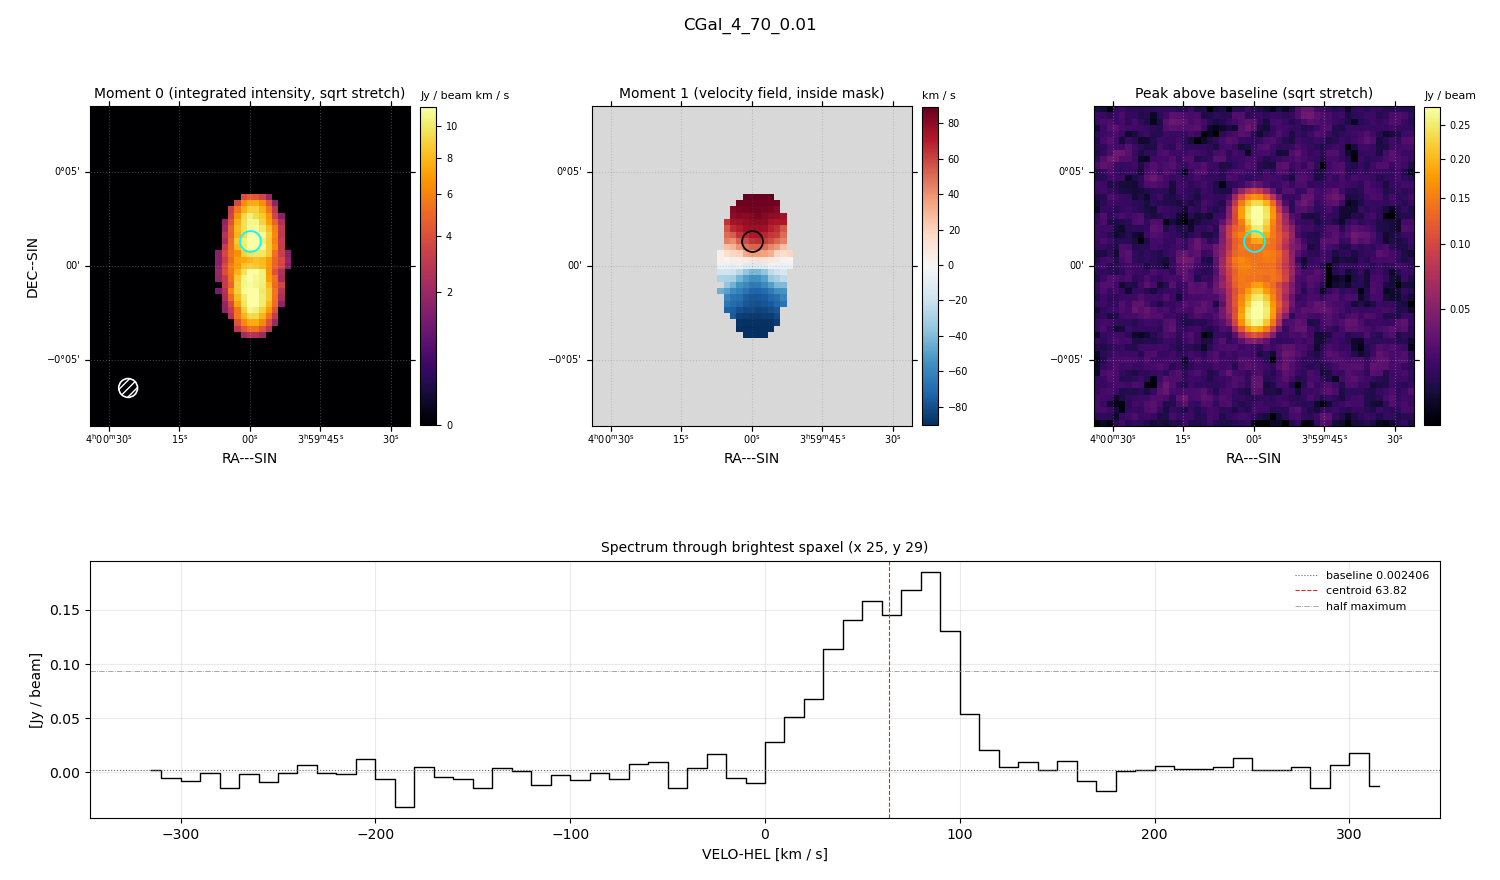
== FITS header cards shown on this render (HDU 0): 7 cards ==
OBJECT  = 'CGal_4_70_0.01'
BUNIT   = 'JY/BEAM '           /
CTYPE1  = 'RA---SIN'           /
CTYPE2  = 'DEC--SIN'           /
CTYPE3  = 'VELO-HEL'           /
NAXIS3  =                   64 / length of data axis 3
CUNIT3  = 'km/s    '           /

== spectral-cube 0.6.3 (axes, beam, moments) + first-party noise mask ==
SpectralCube HDU 0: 64 channels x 51 x 51 spaxels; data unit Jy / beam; figure title: CGal_4_70_0.01
Units: BUNIT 'JY/BEAM' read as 'Jy/beam' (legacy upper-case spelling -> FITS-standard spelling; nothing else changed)
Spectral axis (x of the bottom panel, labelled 'VELO-HEL [km / s]'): -315 .. 315 km / s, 64 channels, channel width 10 km / s
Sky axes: RA---SIN/DEC--SIN; field 17' x 17' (20 arcsec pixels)
Beam (drawn as the hatched ellipse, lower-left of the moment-0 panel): BMAJ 60 arcsec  BMIN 60 arcsec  BPA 0 deg
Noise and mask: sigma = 0.010 Jy / beam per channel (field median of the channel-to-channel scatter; agrees with the line-free scatter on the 2389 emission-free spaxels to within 2%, no correlation factor applied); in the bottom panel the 54 channels outside the line scatter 9.7e-03 Jy / beam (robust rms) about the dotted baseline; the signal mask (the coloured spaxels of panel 2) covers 8% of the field
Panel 1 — Moment 0 (line voxels x channel width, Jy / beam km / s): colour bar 0 .. 11.3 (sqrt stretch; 0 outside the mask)
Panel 2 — Moment 1 (intensity-weighted velocity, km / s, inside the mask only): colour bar -91 .. 89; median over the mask -6
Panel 3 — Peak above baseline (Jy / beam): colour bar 0.0145 .. 0.279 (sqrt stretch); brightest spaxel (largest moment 0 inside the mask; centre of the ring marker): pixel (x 25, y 29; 0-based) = FK5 04h00m00s +00d01m20s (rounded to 2 s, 20 arcsec steps: no finer than the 20 arcsec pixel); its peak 0.182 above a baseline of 0.002406
Panel 4 — spectrum at that spaxel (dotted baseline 0.002406 Jy / beam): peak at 85 km / s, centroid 63.82 km / s (red dashed line; intensity-weighted over the run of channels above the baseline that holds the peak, -0 .. 140 km / s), W50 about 70 km / s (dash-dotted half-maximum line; edge to edge of the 7 channels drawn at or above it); detected line 10 .. 110 km / s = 10 of 64 channels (16%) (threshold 4 sigma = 0.04 Jy / beam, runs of >= 3 channels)